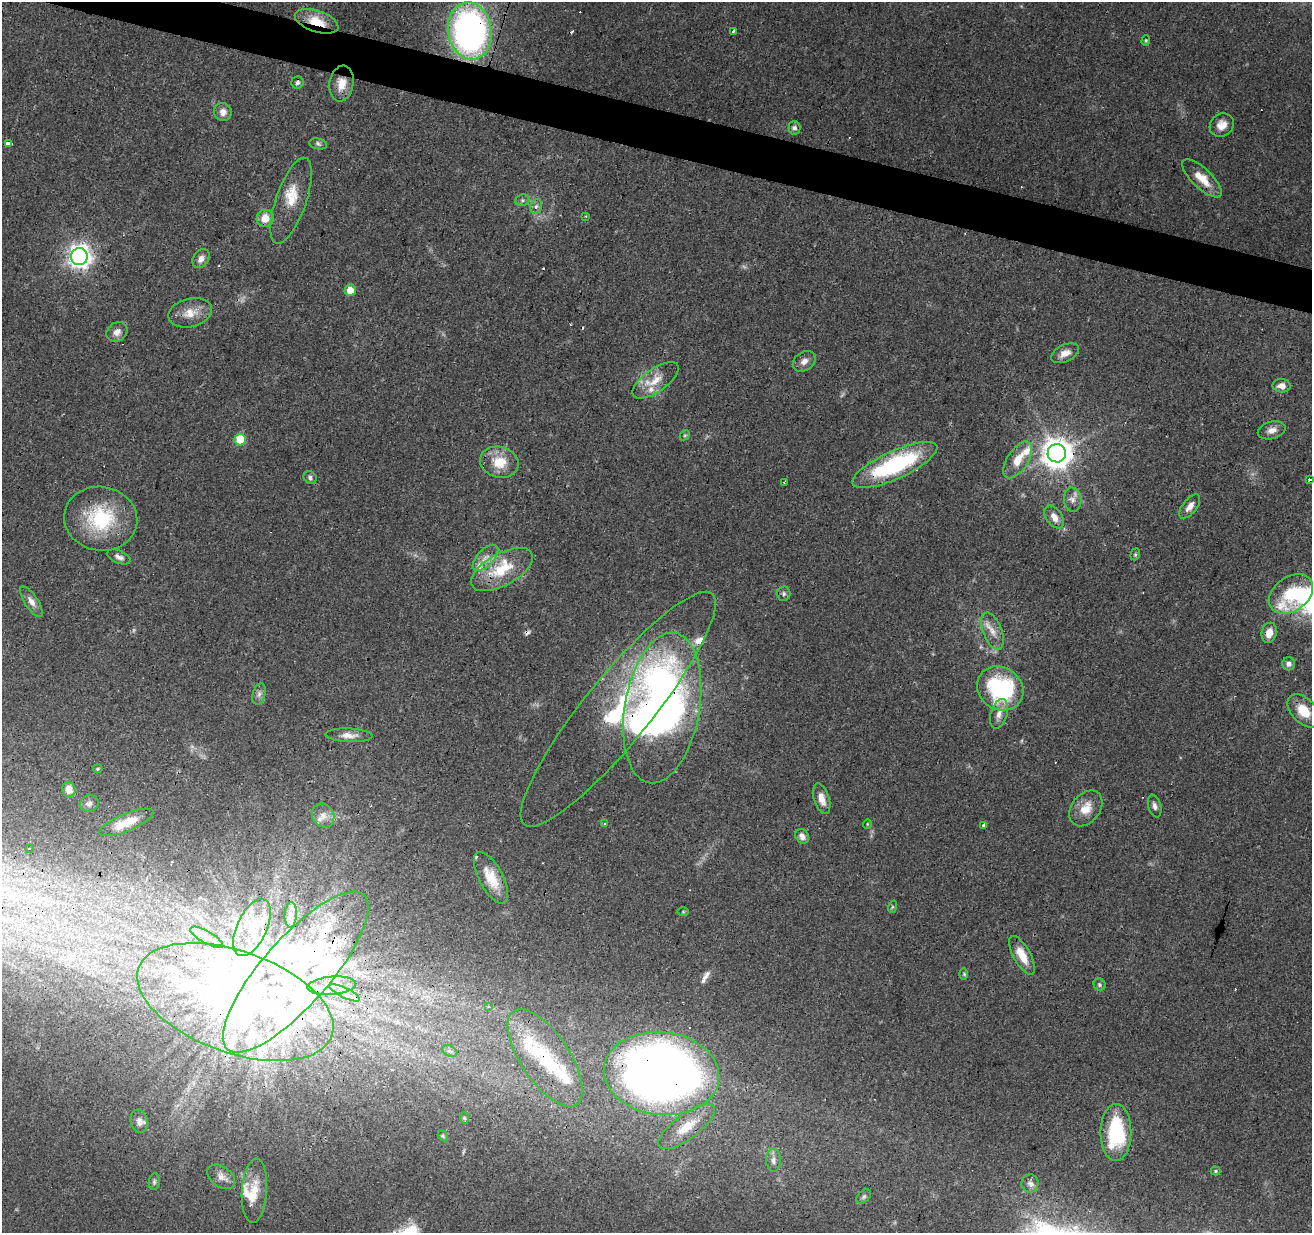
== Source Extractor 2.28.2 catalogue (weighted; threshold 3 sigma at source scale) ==
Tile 11 of 4 x 4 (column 3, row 3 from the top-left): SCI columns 2621-3930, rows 1447-2677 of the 5245 x 5417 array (HDU 1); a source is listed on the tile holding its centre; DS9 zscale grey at full resolution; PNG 1314 x 1235 px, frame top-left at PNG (2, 2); each listed source drawn as its Kron ellipse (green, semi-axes under 4 px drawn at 4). Shown black and unused: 3% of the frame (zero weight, under 3 of 4 exposures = <1% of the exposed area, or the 3 px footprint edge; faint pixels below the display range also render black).
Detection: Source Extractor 2.28.2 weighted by HDU 2 'WHT'; one run over the whole footprint, this tile lists its part. Background 0.0451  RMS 0.0046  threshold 0.0206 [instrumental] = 3 sigma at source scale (4.5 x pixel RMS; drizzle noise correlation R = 1.50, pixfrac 1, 0.0396/0.0396 arcsec/px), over >= 5 px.
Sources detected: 150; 2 too faint to see at this stretch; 10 inside a brighter object's white glare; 13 cosmic-ray / hot-pixel residue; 1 long thin detection or spike segment (spike, bleed or trail) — neither listed nor drawn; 25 inside a brighter listed object's ellipse — not listed separately; the other 99 listed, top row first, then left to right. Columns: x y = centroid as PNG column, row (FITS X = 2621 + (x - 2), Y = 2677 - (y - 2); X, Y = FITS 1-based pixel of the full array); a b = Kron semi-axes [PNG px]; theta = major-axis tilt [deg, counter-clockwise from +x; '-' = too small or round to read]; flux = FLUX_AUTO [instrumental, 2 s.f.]
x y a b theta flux
317 21 23 10 -19 10
470 31 29 22 -80 160
733 31 4 3 - 9.8
1146 40 5 4 - 0.64
297 82 6 6 - 1.2
341 84 18 12 81 6.5
223 112 9 8 - 2.8
1222 125 13 11 38 4.4
794 128 7 6 - 1.4
9 144 4 3 - 360
318 144 9 5 -10 1.1
1202 178 25 10 -44 8
522 200 7 5 20 1.1
291 201 45 15 71 11
536 206 7 6 - 1.4
586 216 3 3 - 0.55
265 218 8 8 - 6.7
79 256 8 8 - 310
201 259 10 7 56 2.9
350 290 5 5 - 5.6
190 313 22 14 14 7.5
117 332 11 9 37 2.8
1065 353 15 8 25 3.8
804 361 12 9 37 3
656 380 27 11 35 8.5
1282 386 9 6 -3 3.2
1272 430 14 8 14 3.6
685 435 6 4 43 0.58
240 440 5 5 - 17
1057 453 9 9 - 760
1018 460 21 10 57 8.6
499 462 19 15 -15 11
895 465 46 14 24 53
310 478 7 6 - 1.3
1310 479 3 3 - 5.2
784 482 3 2 - 0.42
1073 500 12 9 -85 3
1190 507 14 7 52 3.3
1054 517 13 8 -56 3.8
101 519 37 32 -9 34
1135 554 6 4 71 0.67
119 557 12 6 -23 2.1
485 558 16 8 46 4
502 570 34 16 29 19
784 594 7 7 - 1.4
1291 594 24 17 36 20
31 602 18 6 -56 3.1
992 631 19 9 -68 5.2
1269 633 10 7 77 4.7
1289 664 6 6 - 2
1000 688 24 21 -33 50
259 694 11 6 75 1.8
662 708 76 37 80 250
618 709 149 33 51 77
1303 711 19 12 -47 9.4
999 714 15 8 73 3.8
349 735 23 7 -2 4.2
98 769 5 4 - 0.55
69 789 8 6 -75 4.8
822 799 16 7 -72 4.4
89 803 9 8 - 1.8
1155 806 11 6 -76 2
1086 808 20 14 52 7.5
323 815 12 10 -55 3.8
127 822 29 8 23 9.2
604 824 4 3 - 0.77
867 824 5 3 - 0.35
984 825 4 3 - 12
802 836 8 6 -53 2.4
29 848 3 3 - 2.2
491 878 28 12 -62 10
892 907 6 4 72 0.63
683 912 5 3 - 0.48
291 915 13 6 86 2.6
252 928 30 15 65 16
207 937 18 6 -29 3
1022 955 21 8 -61 8.3
296 972 103 33 49 92
964 974 6 4 -90 0.65
1100 985 6 5 - 0.92
332 986 24 9 5 6.9
345 993 17 5 -26 3
235 1002 102 51 -19 180
488 1006 4 3 - 1.4
450 1051 8 5 -24 1.1
545 1058 56 24 -56 33
661 1073 58 41 -6 550
464 1118 6 4 -88 0.53
139 1121 11 8 -74 2.4
686 1127 34 12 36 11
1116 1132 28 15 90 34
443 1136 6 4 -45 0.56
773 1160 11 7 -87 2.4
1216 1171 5 4 - 0.61
221 1177 15 10 -35 3.5
154 1182 8 5 81 1
1030 1183 9 8 - 2.4
254 1191 32 12 86 10
864 1196 8 5 44 1
Overlapping masked pixels (flux is a lower limit): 13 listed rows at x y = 317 21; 470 31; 1057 453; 895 465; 101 519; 662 708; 618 709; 296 972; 235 1002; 545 1058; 661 1073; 686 1127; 1116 1132
Isophote crosses this tile's border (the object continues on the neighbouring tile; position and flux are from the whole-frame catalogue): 1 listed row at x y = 1310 479